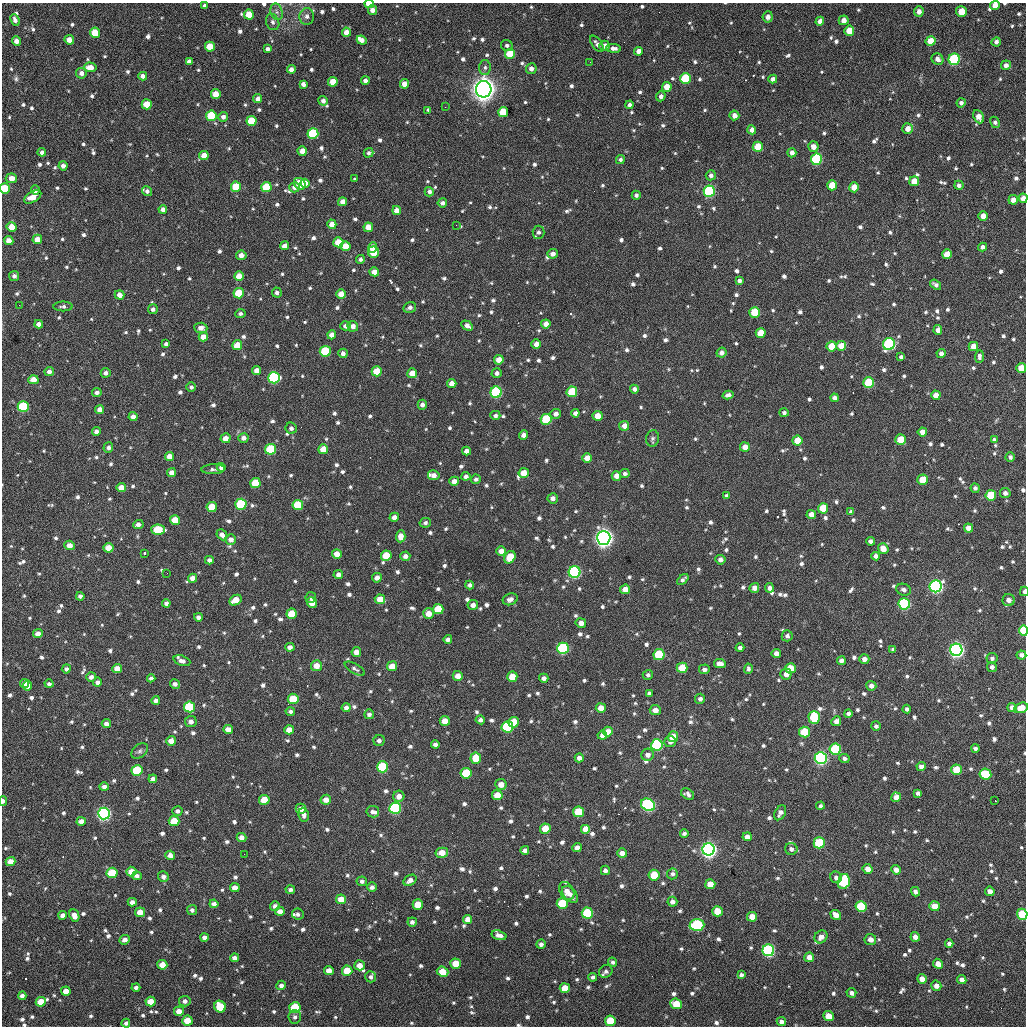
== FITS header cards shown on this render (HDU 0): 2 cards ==
NAXIS1  =                 1024 / length of data axis 1
NAXIS2  =                 1024 / length of data axis 2

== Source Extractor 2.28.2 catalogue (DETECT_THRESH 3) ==
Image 1024 x 1024 px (HDU 0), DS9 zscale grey, 1 PNG px = 1 image px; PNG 1028 x 1028 px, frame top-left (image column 1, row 1024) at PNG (2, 3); each listed source drawn as its Kron ellipse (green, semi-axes under 4 px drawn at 4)
Background 393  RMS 17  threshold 51.4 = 3 sigma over >= 5 px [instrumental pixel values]
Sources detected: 1127; of the 1127, the 500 brightest by FLUX_AUTO listed and drawn (627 fainter detections omitted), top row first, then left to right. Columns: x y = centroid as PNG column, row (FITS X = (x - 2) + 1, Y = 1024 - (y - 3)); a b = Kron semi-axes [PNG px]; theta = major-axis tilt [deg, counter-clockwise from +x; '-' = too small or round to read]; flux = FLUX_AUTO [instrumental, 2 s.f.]
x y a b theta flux
369 4 4 3 - 1.6e+04
995 5 5 4 - 9.9e+03
204 6 4 4 - 3.7e+03
372 10 5 4 - 6.7e+03
919 11 5 5 - 6.5e+03
277 12 8 6 -73 4.2e+03
961 12 5 5 - 2.2e+04
249 15 5 5 - 2.6e+04
307 16 8 7 - 5.2e+03
768 17 5 5 - 6.6e+03
15 20 6 4 -66 4.5e+03
844 20 5 4 - 9.4e+03
820 21 4 4 - 7.2e+03
273 22 8 6 -68 4.5e+03
849 31 5 5 - 2.5e+04
346 32 4 4 - 1.0e+04
95 33 5 5 - 2.6e+04
69 40 5 4 - 9.6e+03
362 40 5 4 - 7.2e+03
16 41 4 4 - 6.4e+03
931 41 5 5 - 2.0e+04
996 42 5 4 - 3.9e+03
597 44 9 5 -54 4.3e+03
507 45 6 5 - 3.4e+03
604 46 5 5 - 6.9e+03
210 47 5 5 - 2.0e+04
614 48 7 4 -6 5.4e+03
267 49 4 3 - 3.3e+03
639 51 4 4 - 8.6e+03
510 54 5 5 - 4.0e+04
937 59 6 5 - 5.7e+03
954 59 6 5 - 1.4e+05
189 61 4 4 - 4.6e+03
590 62 2 2 - 3.3e+03
1006 65 5 4 - 4.6e+03
90 67 6 5 - 1.4e+04
485 67 7 6 - 3.4e+03
291 69 4 4 - 6.9e+03
531 69 5 5 - 6.2e+03
81 73 5 5 - 5.4e+03
143 76 4 4 - 6.1e+03
685 78 5 5 - 8.4e+04
773 79 4 4 - 5.3e+03
365 81 4 4 - 5.0e+03
333 82 5 5 - 2.1e+04
303 84 4 4 - 5.0e+03
404 84 5 4 - 9.5e+03
667 87 5 4 - 1.7e+04
484 89 8 7 - 1.4e+06
216 94 5 5 - 1.4e+04
661 96 5 4 - 5.3e+03
258 99 4 4 - 5.4e+03
323 101 5 4 - 4.9e+03
961 103 4 4 - 3.5e+03
147 104 5 5 - 2.5e+04
630 105 4 4 - 4.0e+03
445 107 2 2 - 1.0e+04
428 111 4 3 - 3.7e+03
503 112 5 5 - 3.4e+04
734 115 5 5 - 7.3e+03
211 116 5 5 - 5.7e+04
223 117 5 5 - 5.0e+03
979 117 7 5 -65 9.7e+03
251 121 5 5 - 3.0e+04
995 122 6 4 -59 3.7e+03
908 129 5 5 - 9.9e+03
752 130 4 4 - 6.0e+03
313 134 5 5 - 8.3e+04
758 147 5 5 - 3.1e+04
813 147 5 5 - 8.7e+03
302 151 4 4 - 1.1e+04
42 152 4 4 - 4.0e+03
369 153 5 4 - 3.1e+03
792 153 4 4 - 6.5e+03
204 156 4 4 - 1.3e+04
620 159 4 4 - 3.3e+03
816 159 6 5 - 1.2e+05
63 166 4 4 - 5.5e+03
711 175 5 5 - 4.0e+03
11 178 6 5 - 1.1e+04
354 179 3 3 - 8.0e+03
914 181 5 5 - 2.2e+04
305 183 4 4 - 1.1e+04
300 184 6 5 - 2.4e+04
832 185 5 5 - 2.5e+04
959 185 5 4 - 4.2e+03
236 187 5 5 - 3.9e+04
266 187 5 5 - 4.1e+04
295 187 5 5 - 5.9e+03
854 187 5 5 - 2.1e+04
5 189 5 5 - 4.7e+04
35 190 4 4 - 3.3e+03
147 191 5 4 - 3.6e+03
709 191 6 5 - 1.5e+05
429 192 5 4 - 3.8e+03
636 195 4 4 - 3.9e+03
33 197 9 5 30 1.2e+04
1023 198 4 4 - 9.8e+03
1013 200 5 4 - 9.4e+03
342 202 4 4 - 7.0e+03
442 203 5 4 - 4.2e+03
163 209 4 4 - 5.5e+03
396 210 4 4 - 1.0e+04
983 216 4 4 - 9.8e+03
332 224 5 4 - 9.7e+03
456 225 2 2 - 3.5e+03
12 227 5 4 - 2.0e+04
368 227 5 5 - 1.3e+04
538 232 6 6 - 4.1e+03
37 239 5 5 - 1.2e+04
9 241 4 4 - 1.0e+04
338 242 5 5 - 2.2e+04
285 246 5 4 - 6.1e+03
345 246 5 5 - 2.0e+04
373 247 5 4 - 1.0e+04
982 247 4 4 - 4.8e+03
373 252 5 5 - 3.1e+04
553 254 5 5 - 6.2e+03
947 254 5 5 - 2.0e+04
241 255 5 4 - 7.9e+03
360 259 4 4 - 3.2e+03
374 272 5 4 - 8.7e+03
14 276 5 5 - 3.8e+03
239 276 5 4 - 1.4e+04
739 281 4 4 - 3.8e+03
936 285 6 4 -37 3.9e+03
239 293 5 5 - 3.7e+04
277 293 5 5 - 3.6e+03
341 294 5 4 - 1.3e+04
119 295 5 4 - 7.8e+03
19 305 2 2 - 6.7e+03
63 306 9 5 1 3.4e+03
410 307 6 5 - 4.4e+03
153 309 5 5 - 4.1e+03
755 312 5 5 - 3.7e+04
240 314 5 4 - 3.1e+03
39 324 4 4 - 6.8e+03
546 324 4 4 - 9.2e+03
345 326 5 4 - 5.5e+03
353 326 5 5 - 7.1e+03
467 326 6 4 -30 6.1e+03
201 328 7 5 -4 6.8e+03
938 330 5 4 - 6.6e+03
761 333 5 5 - 1.9e+04
332 335 4 4 - 7.6e+03
203 337 5 4 - 1.0e+04
166 344 4 4 - 3.6e+03
536 344 5 5 - 6.9e+03
889 344 6 6 - 1.6e+05
237 345 5 5 - 1.5e+04
831 346 5 5 - 2.5e+04
841 346 5 5 - 1.6e+04
973 346 5 4 - 1.2e+04
325 351 5 5 - 6.2e+04
343 353 5 4 - 4.7e+03
721 353 5 4 - 5.5e+03
941 354 4 4 - 5.4e+03
979 356 6 4 87 4.1e+03
901 357 4 4 - 3.4e+03
499 360 5 5 - 1.3e+04
1021 368 5 5 - 2.4e+04
257 371 4 4 - 1.0e+04
377 371 5 5 - 2.7e+04
49 372 5 4 - 5.8e+03
106 373 5 4 - 5.1e+03
412 373 5 5 - 1.5e+04
497 373 5 5 - 4.2e+03
274 378 6 5 - 1.4e+05
33 380 5 4 - 1.4e+04
452 383 4 4 - 8.5e+03
869 383 5 5 - 6.4e+04
191 387 5 4 - 3.4e+03
634 389 4 4 - 4.3e+03
97 392 5 4 - 4.4e+03
496 392 6 5 - 1.4e+05
572 392 5 5 - 5.0e+04
728 395 5 4 - 4.7e+03
936 395 5 4 - 1.2e+04
835 398 4 4 - 5.1e+03
422 405 5 4 - 4.6e+03
23 407 5 5 - 9.9e+04
100 409 4 4 - 7.1e+03
575 413 4 4 - 5.1e+03
784 413 5 4 - 3.5e+03
556 414 5 5 - 5.8e+03
495 415 5 4 - 3.7e+03
597 416 5 5 - 1.5e+04
133 417 4 4 - 5.8e+03
546 419 5 5 - 5.9e+04
624 426 5 5 - 8.6e+03
291 428 6 5 - 3.6e+03
96 432 4 4 - 5.1e+03
922 432 4 4 - 8.2e+03
524 435 4 4 - 7.1e+03
225 438 5 5 - 1.0e+04
243 438 5 5 - 5.7e+03
653 438 8 6 76 3.5e+03
797 440 5 5 - 2.3e+04
901 440 5 5 - 2.9e+04
994 440 4 4 - 3.6e+03
745 447 5 5 - 1.2e+04
108 448 5 5 - 4.5e+03
271 449 5 5 - 7.5e+04
323 449 5 5 - 1.7e+04
466 451 4 4 - 6.9e+03
170 456 4 4 - 1.3e+04
1010 457 4 4 - 3.2e+03
587 458 5 5 - 1.3e+04
221 467 4 4 - 4.5e+03
213 469 12 5 2 4.2e+03
172 472 4 4 - 7.7e+03
524 473 5 5 - 1.7e+04
625 473 5 4 - 3.4e+03
434 475 5 5 - 6.3e+03
466 476 4 4 - 4.5e+03
616 476 5 4 - 9.2e+03
476 479 5 4 - 3.3e+03
923 480 5 5 - 2.7e+04
454 481 5 4 - 8.0e+03
255 483 5 5 - 3.2e+04
121 488 5 4 - 1.4e+04
975 488 4 4 - 3.7e+03
1005 493 5 5 - 5.6e+03
991 495 5 5 - 5.1e+04
726 496 4 4 - 3.3e+03
553 498 5 5 - 5.7e+03
241 504 5 5 - 9.6e+04
298 505 5 5 - 4.2e+04
212 507 5 5 - 2.7e+04
823 508 5 5 - 3.0e+04
851 512 4 4 - 3.2e+03
811 514 4 4 - 1.1e+04
394 517 5 4 - 6.4e+03
175 520 5 5 - 2.6e+04
425 523 5 5 - 3.3e+03
138 524 5 4 - 4.9e+03
968 528 5 4 - 9.4e+03
158 530 6 5 - 4.8e+04
222 535 6 4 -48 6.8e+03
401 536 6 5 - 1.0e+04
604 538 7 7 - 9.2e+05
231 539 5 5 - 7.1e+03
870 541 4 4 - 4.5e+03
69 545 5 5 - 9.0e+03
108 548 5 5 - 1.5e+04
883 549 6 5 - 1.2e+04
501 551 5 4 - 8.3e+03
144 553 4 3 - 5.8e+03
337 554 5 4 - 1.2e+04
386 556 5 5 - 2.9e+04
405 556 5 4 - 5.4e+03
876 556 4 4 - 4.8e+03
510 557 6 5 - 2.8e+04
209 560 4 4 - 4.9e+03
720 560 5 5 - 5.1e+03
575 572 6 6 - 2.0e+05
167 573 2 2 - 3.6e+03
338 575 4 4 - 5.7e+03
193 578 4 4 - 8.7e+03
377 578 5 5 - 6.1e+03
683 579 7 3 42 3.2e+03
470 585 4 4 - 3.1e+03
936 586 6 6 - 3.4e+05
754 588 5 4 - 7.2e+03
769 588 5 4 - 4.9e+03
625 589 5 5 - 1.1e+04
904 590 7 5 -18 4.2e+03
1024 591 5 3 - 4.3e+03
80 596 4 4 - 3.8e+03
311 597 5 5 - 3.2e+03
380 599 5 5 - 1.6e+04
510 599 8 6 20 5.9e+03
235 600 7 5 27 2.0e+04
1009 600 6 6 - 6.7e+03
166 603 4 4 - 4.5e+03
312 603 5 5 - 1.4e+04
904 604 6 5 - 1.8e+05
473 605 5 5 - 6.1e+03
438 609 5 5 - 3.3e+04
292 614 5 5 - 2.9e+04
428 614 5 5 - 1.4e+04
198 617 4 4 - 4.4e+03
581 623 5 5 - 7.0e+03
1024 630 5 4 - 6.7e+04
38 634 5 4 - 8.5e+03
787 636 5 5 - 4.0e+03
448 639 4 4 - 4.6e+03
290 647 5 4 - 5.0e+03
563 648 6 5 - 1.4e+05
740 648 4 4 - 4.0e+03
893 649 4 4 - 3.2e+03
956 650 6 6 - 5.3e+05
356 652 5 5 - 8.7e+03
776 653 4 4 - 7.5e+03
659 654 5 5 - 5.7e+04
1021 655 5 4 - 5.3e+03
992 658 5 5 - 3.4e+03
864 659 5 4 - 6.4e+03
182 661 9 5 -20 5.9e+03
841 661 4 4 - 5.2e+03
720 664 6 4 -7 7.7e+03
316 666 5 5 - 1.2e+04
392 666 5 5 - 1.5e+04
992 667 5 5 - 4.1e+03
682 668 5 5 - 3.6e+04
790 668 5 5 - 2.4e+04
66 669 4 4 - 3.5e+03
117 669 5 4 - 1.4e+04
355 669 11 5 -30 3.6e+03
704 669 5 5 - 4.0e+03
748 669 5 4 - 3.1e+03
786 674 5 5 - 7.7e+03
648 675 5 5 - 3.4e+03
458 676 5 5 - 1.0e+04
91 677 5 4 - 4.5e+03
512 677 5 5 - 2.0e+04
151 678 4 4 - 3.9e+03
544 678 5 4 - 5.2e+03
97 682 4 4 - 5.2e+03
25 683 4 4 - 7.9e+03
49 684 4 4 - 3.4e+03
175 684 5 4 - 4.8e+03
28 686 5 4 - 6.5e+03
871 686 5 5 - 5.6e+03
649 693 4 4 - 3.2e+03
293 699 5 5 - 4.0e+04
700 699 5 5 - 4.0e+03
156 700 4 4 - 4.6e+03
189 707 5 5 - 7.6e+04
346 708 5 4 - 4.5e+03
601 708 5 5 - 1.2e+04
1012 708 5 4 - 7.3e+03
1021 708 7 5 21 1.4e+04
907 709 4 4 - 3.4e+03
655 710 5 5 - 9.5e+03
290 711 5 4 - 3.2e+03
369 714 5 5 - 3.6e+03
848 714 4 4 - 4.4e+03
814 717 6 5 - 5.3e+04
480 720 5 4 - 4.2e+03
191 721 6 5 - 6.1e+03
445 721 5 5 - 1.6e+04
836 721 5 4 - 7.4e+03
514 722 5 5 - 3.1e+04
106 724 4 4 - 5.9e+03
876 726 5 5 - 3.8e+03
507 727 6 5 - 1.1e+05
228 729 5 4 - 9.5e+03
289 730 5 4 - 1.1e+04
608 732 5 5 - 1.2e+04
804 732 5 5 - 5.0e+04
602 735 4 4 - 6.0e+03
673 737 5 5 - 2.3e+04
171 741 5 5 - 1.0e+04
379 741 5 5 - 4.0e+03
670 742 6 5 - 4.6e+03
435 744 4 4 - 4.3e+03
657 745 6 5 - 1.4e+05
975 748 4 3 - 3.2e+03
835 749 5 5 - 9.8e+04
140 751 9 6 41 3.3e+03
648 755 6 6 - 6.0e+03
476 758 5 5 - 2.8e+04
579 758 4 4 - 7.4e+03
821 758 6 6 - 3.3e+05
844 758 5 4 - 3.9e+03
383 767 5 5 - 8.3e+04
921 767 4 4 - 5.7e+03
137 770 5 5 - 7.6e+04
957 770 5 5 - 3.7e+04
466 773 5 5 - 4.9e+04
985 774 6 5 - 6.0e+04
153 779 4 4 - 4.9e+03
501 784 6 5 - 1.1e+04
104 787 4 4 - 5.5e+03
918 793 4 4 - 3.4e+03
688 794 7 5 -31 4.1e+03
497 795 5 5 - 1.7e+04
399 796 5 5 - 8.4e+03
896 797 5 4 - 7.7e+03
264 800 5 5 - 2.7e+04
326 800 5 5 - 9.0e+03
3 801 4 3 - 3.5e+03
995 801 3 2 - 2.0e+04
648 805 7 6 - 2.2e+05
820 806 4 4 - 3.1e+03
395 808 6 5 - 1.6e+05
301 809 5 5 - 8.5e+03
177 811 5 4 - 3.6e+03
373 812 6 5 - 4.1e+03
578 812 5 5 - 4.3e+04
104 813 6 6 - 3.6e+05
780 813 8 5 61 5.2e+03
304 815 7 5 -81 5.0e+03
81 821 4 4 - 7.4e+03
174 821 5 5 - 3.0e+04
545 829 5 5 - 2.4e+04
586 829 5 5 - 2.0e+04
684 833 4 4 - 3.4e+03
242 837 5 4 - 6.7e+03
747 837 4 4 - 7.7e+03
819 843 5 5 - 7.4e+04
577 848 5 4 - 7.3e+03
709 849 6 6 - 5.9e+05
791 849 6 6 - 4.9e+03
525 850 4 4 - 4.7e+03
442 853 6 5 - 1.5e+04
622 853 5 4 - 8.6e+03
244 854 2 2 - 4.6e+03
170 855 5 5 - 7.6e+03
11 861 5 4 - 1.2e+04
868 869 5 5 - 8.4e+03
605 870 5 4 - 4.1e+03
896 870 5 4 - 7.6e+03
131 872 5 5 - 1.4e+04
112 873 5 5 - 4.1e+04
672 874 5 5 - 3.6e+03
654 875 5 5 - 3.8e+04
137 876 5 4 - 4.3e+03
163 876 5 5 - 4.9e+03
836 877 6 5 - 3.7e+03
410 880 7 5 32 6.4e+03
362 881 5 5 - 3.8e+03
844 881 8 6 76 8.0e+04
710 884 5 5 - 2.0e+04
372 887 5 4 - 4.5e+03
235 888 5 4 - 9.9e+03
290 889 5 4 - 3.3e+03
567 891 9 7 -59 9.1e+03
990 891 5 4 - 7.0e+03
915 892 5 4 - 4.1e+03
570 894 10 6 -47 6.9e+03
341 899 5 5 - 1.4e+04
132 902 4 4 - 5.7e+03
672 902 5 5 - 6.1e+03
214 904 4 4 - 5.8e+03
418 904 5 5 - 2.6e+04
562 904 5 5 - 6.4e+04
275 906 5 4 - 4.8e+03
935 906 5 5 - 1.8e+04
861 907 5 5 - 7.9e+04
192 910 5 5 - 4.0e+03
280 911 5 4 - 7.5e+03
717 911 5 5 - 2.1e+04
140 912 5 4 - 1.6e+04
587 913 5 5 - 8.7e+04
298 914 6 5 - 3.2e+03
1022 914 5 5 - 5.4e+04
63 915 4 4 - 6.3e+03
74 915 6 4 -66 8.7e+03
836 915 5 4 - 9.7e+03
752 917 5 5 - 1.7e+04
468 919 4 4 - 9.2e+03
412 922 4 4 - 4.0e+03
697 925 7 6 - 1.5e+05
499 935 8 4 -16 6.0e+03
204 937 4 4 - 4.3e+03
821 937 7 6 - 7.8e+03
915 937 5 4 - 7.1e+03
870 939 6 5 - 7.8e+03
124 940 5 4 - 4.9e+03
541 944 5 4 - 4.0e+03
949 944 4 4 - 3.7e+03
768 950 6 6 - 2.1e+05
809 957 5 5 - 1.1e+04
234 958 4 4 - 5.2e+03
613 962 5 4 - 3.1e+03
456 964 5 5 - 2.4e+04
938 964 5 4 - 9.8e+03
162 965 5 5 - 1.6e+04
360 965 5 5 - 1.1e+04
329 971 5 4 - 1.0e+04
347 971 5 5 - 3.1e+04
606 971 7 6 - 3.7e+03
443 972 6 5 - 2.1e+04
741 975 4 4 - 3.7e+03
371 977 5 5 - 3.6e+03
593 977 4 4 - 3.2e+03
922 979 5 4 - 1.1e+04
962 980 5 4 - 7.6e+03
281 985 5 4 - 4.4e+03
936 986 5 5 - 7.3e+03
136 987 4 3 - 3.2e+03
565 988 5 5 - 2.3e+04
66 991 5 4 - 1.2e+04
851 993 5 4 - 4.3e+03
22 996 4 4 - 4.3e+03
185 1001 5 5 - 5.0e+03
41 1002 5 5 - 1.9e+04
150 1002 5 5 - 1.8e+04
676 1004 6 5 - 2.7e+04
220 1007 6 5 - 3.7e+04
295 1008 5 5 - 6.3e+04
179 1011 5 5 - 1.0e+04
829 1016 5 5 - 1.9e+04
295 1017 6 6 - 3.7e+03
187 1021 5 5 - 1.9e+04
610 1021 5 5 - 3.6e+04
781 1022 5 4 - 4.9e+03
126 1023 4 4 - 3.4e+03
At the frame edge (FLAGS 8, measured only in part): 10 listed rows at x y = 369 4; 995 5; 5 189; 1023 198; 1021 368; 1024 591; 1024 630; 1021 708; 3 801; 1022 914
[627 fainter detections neither listed nor drawn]